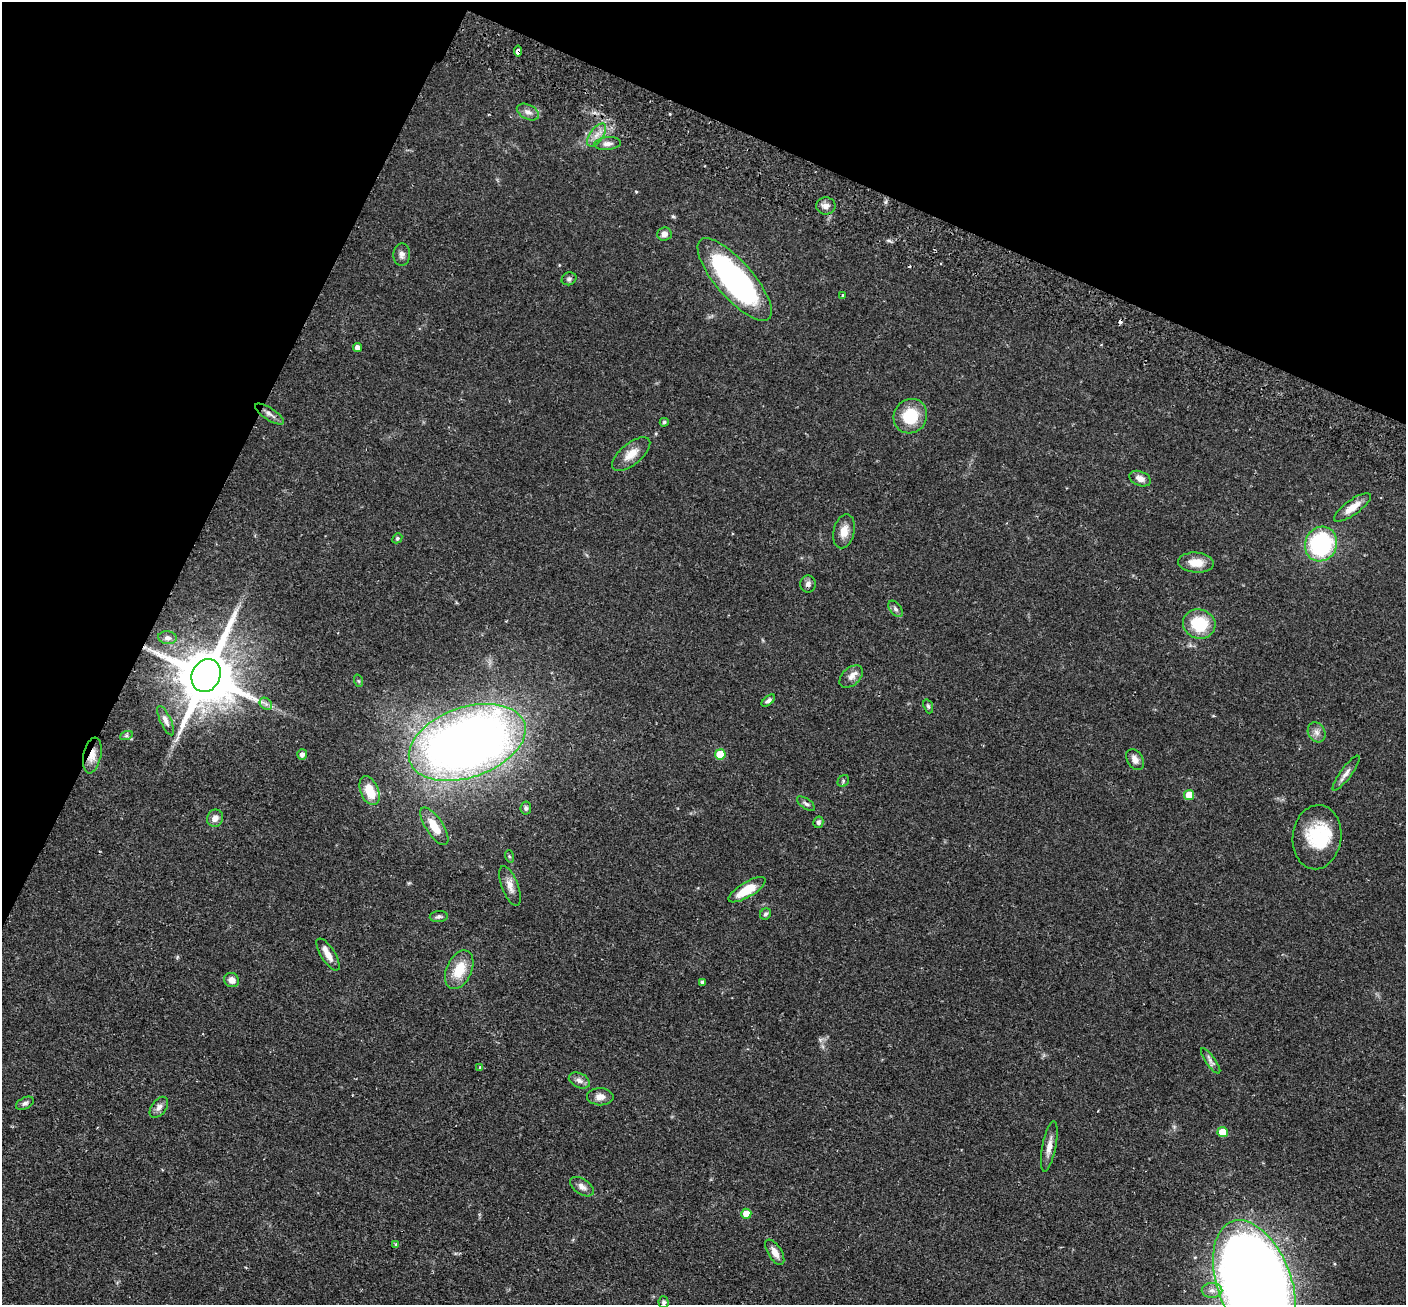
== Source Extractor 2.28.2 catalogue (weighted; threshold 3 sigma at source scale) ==
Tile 2 of 4 x 4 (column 2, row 1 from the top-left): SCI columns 1432-2835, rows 4239-5541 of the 5673 x 5737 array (HDU 1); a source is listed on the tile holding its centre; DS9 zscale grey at full resolution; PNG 1408 x 1307 px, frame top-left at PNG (2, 2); each listed source drawn as its Kron ellipse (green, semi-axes under 4 px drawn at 4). Shown black and unused: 23% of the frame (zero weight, under 2 of 3 exposures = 3% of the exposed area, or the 3 px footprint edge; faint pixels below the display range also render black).
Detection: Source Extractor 2.28.2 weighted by HDU 2 'WHT'; one run over the whole footprint, this tile lists its part. Background 0.0783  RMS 0.0051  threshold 0.0229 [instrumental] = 3 sigma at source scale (4.5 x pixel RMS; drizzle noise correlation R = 1.50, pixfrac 1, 0.05/0.05 arcsec/px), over >= 5 px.
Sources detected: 77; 1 inside a brighter object's white glare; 2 cosmic-ray / hot-pixel residue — neither listed nor drawn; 1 inside a brighter listed object's ellipse — not listed separately; the other 73 listed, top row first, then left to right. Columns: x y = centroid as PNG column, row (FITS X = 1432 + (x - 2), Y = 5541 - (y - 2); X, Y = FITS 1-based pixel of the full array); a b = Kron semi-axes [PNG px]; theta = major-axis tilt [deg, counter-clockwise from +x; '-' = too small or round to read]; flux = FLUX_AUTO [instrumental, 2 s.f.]
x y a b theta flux
518 51 5 4 - 6.5
528 112 12 7 -27 2.5
596 135 13 6 53 3.5
607 144 13 6 6 2.4
826 206 10 8 2 2.5
664 234 7 6 - 2.4
402 254 11 8 89 2.3
569 279 7 6 - 1.2
735 279 52 18 -49 120
843 295 3 3 - 1.2
358 348 4 4 - 3
269 414 17 6 -33 2.9
910 416 18 16 54 17
664 422 4 4 - 0.88
631 454 23 10 39 6.7
1140 479 11 7 -22 3
1352 507 22 7 36 6.2
844 531 17 10 76 5.3
397 538 5 4 - 0.76
1321 544 17 15 66 62
1196 563 18 10 -4 7.3
808 584 8 8 - 1.7
895 609 9 5 -52 1.5
1199 624 16 14 -21 20
167 638 9 6 -5 1.6
206 676 17 14 65 3900
851 677 14 8 42 3.1
359 681 6 4 -70 0.63
768 701 8 4 39 1.5
266 704 7 5 -44 1.5
928 706 7 4 -70 0.86
166 721 16 5 -65 2.1
1317 732 10 8 -61 2.5
126 736 6 4 19 0.85
467 742 60 35 19 480
302 754 5 5 - 2.1
720 754 5 5 - 12
92 755 18 9 79 5.2
1135 760 11 7 -58 3.1
1346 773 21 5 54 2.9
843 781 6 5 - 0.85
369 791 15 9 -68 10
1189 795 5 5 - 9.1
806 804 10 5 -34 1.4
526 808 6 5 - 1
215 818 9 8 - 3.1
818 822 6 5 - 1.3
434 826 22 8 -56 8.9
1317 837 32 24 83 24
509 856 6 4 -72 0.59
510 886 21 8 -70 4.1
747 890 21 7 31 12
765 914 6 5 - 1
439 917 9 5 5 1.2
328 954 18 7 -58 4.2
459 970 20 12 66 12
232 980 8 7 - 3.2
702 982 4 3 - 1.2
1211 1061 15 5 -54 1.9
480 1067 4 3 - 0.86
579 1080 11 7 -25 2.3
600 1097 13 8 -1 3.5
25 1103 9 5 27 1.6
159 1107 12 7 53 2.5
1223 1132 5 5 - 10
1049 1146 26 7 79 4.3
582 1187 13 7 -34 2.6
746 1214 5 5 - 8
396 1244 4 3 - 0.64
775 1252 14 7 -59 4
1254 1283 65 37 -70 1100
1212 1290 10 7 -1 2.8
664 1302 6 5 - 1.1
Overlapping masked pixels (flux is a lower limit): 3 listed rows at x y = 518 51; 206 676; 92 755
Isophote crosses this tile's border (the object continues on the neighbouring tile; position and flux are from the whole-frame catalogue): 1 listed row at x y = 1254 1283